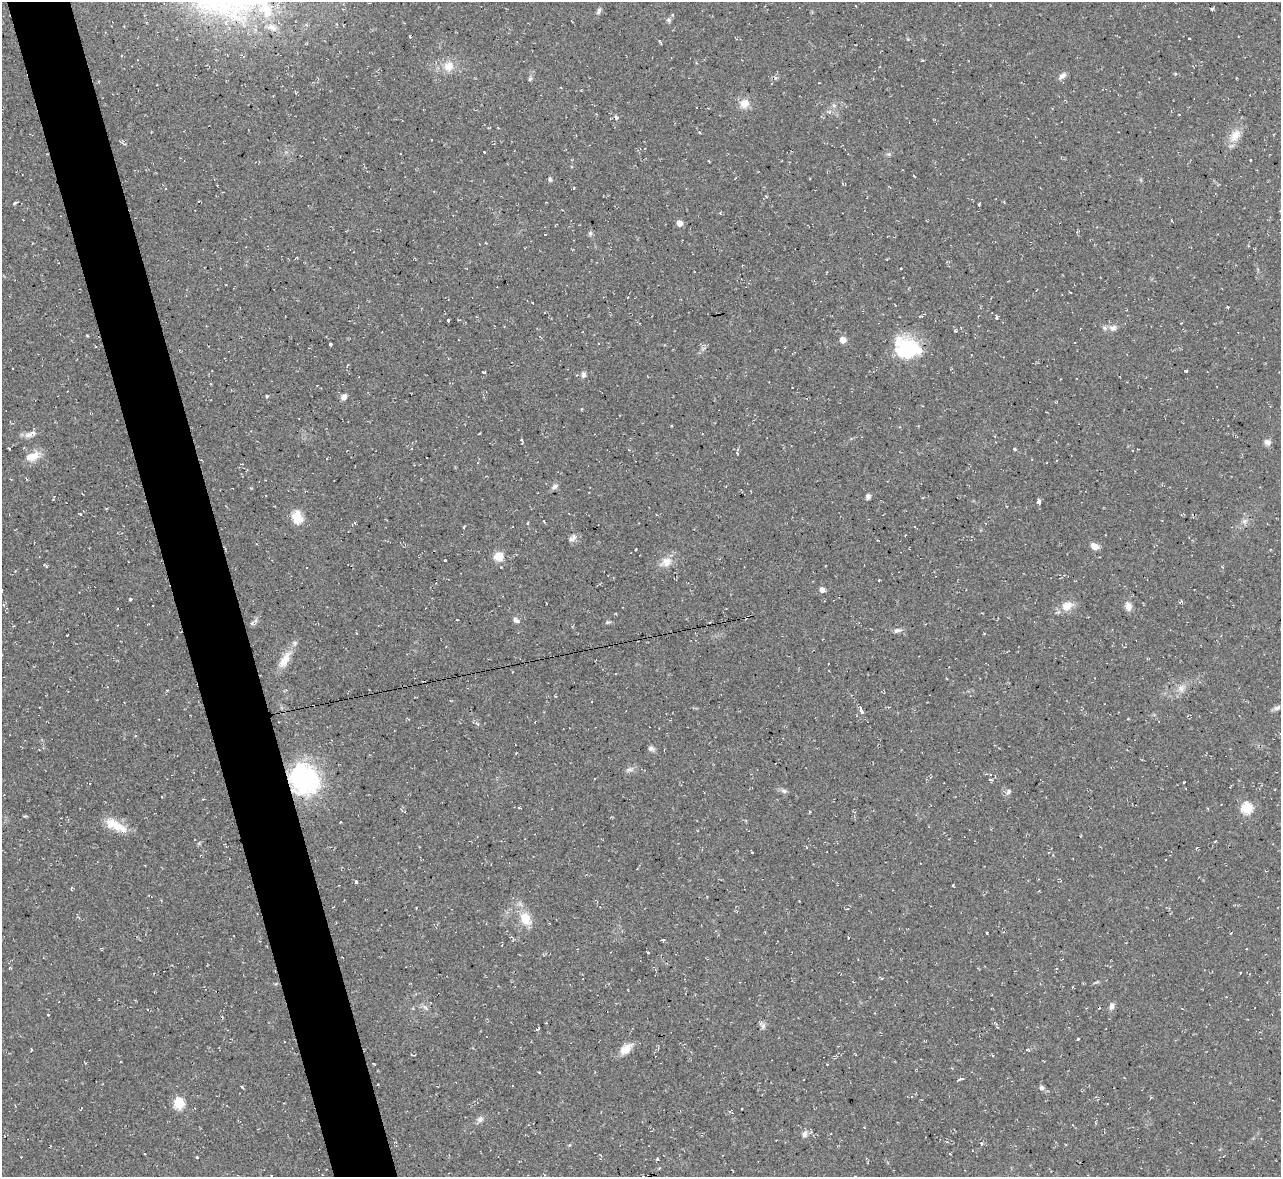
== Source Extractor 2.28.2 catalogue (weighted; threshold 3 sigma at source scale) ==
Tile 11 of 4 x 4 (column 3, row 3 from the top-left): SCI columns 2559-3837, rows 1315-2489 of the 5116 x 5098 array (HDU 1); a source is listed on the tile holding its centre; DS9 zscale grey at full resolution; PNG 1283 x 1179 px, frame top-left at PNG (2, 2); no overlay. Shown black and unused: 5% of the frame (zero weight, under 2 of 3 exposures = <1% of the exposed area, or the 3 px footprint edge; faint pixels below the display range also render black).
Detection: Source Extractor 2.28.2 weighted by HDU 2 'WHT'; one run over the whole footprint, this tile lists its part. Background 0.0913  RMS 0.01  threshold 0.0458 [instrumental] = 3 sigma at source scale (4.5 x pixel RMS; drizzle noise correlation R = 1.50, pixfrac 1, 0.05/0.05 arcsec/px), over >= 5 px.
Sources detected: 120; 9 cosmic-ray / hot-pixel residue — not listed; the other 111 listed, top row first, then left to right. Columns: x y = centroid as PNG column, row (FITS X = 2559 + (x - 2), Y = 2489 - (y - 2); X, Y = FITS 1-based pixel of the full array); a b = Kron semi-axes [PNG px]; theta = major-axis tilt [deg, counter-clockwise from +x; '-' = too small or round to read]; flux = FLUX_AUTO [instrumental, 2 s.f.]
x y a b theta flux
1212 9 4 3 - 2.1
599 11 10 5 67 2.7
669 20 7 5 20 2.1
272 27 15 8 -23 9
410 36 3 3 - 0.93
660 41 6 3 -55 1.3
922 61 4 3 - 0.95
449 66 14 12 36 13
1062 76 11 6 38 4.2
530 79 6 5 - 1.7
744 103 11 10 - 10
834 106 6 4 -20 1.6
829 112 6 4 19 1.7
616 117 5 4 - 2.4
1235 136 20 12 60 13
432 140 3 2 - 1.1
484 152 3 3 - 2.1
1251 160 3 2 - 1.5
550 179 5 5 - 1.7
574 188 5 3 - 0.85
766 196 4 3 - 0.85
1004 202 3 3 - 0.85
15 203 4 3 - 3.4
1171 220 3 2 - 0.74
679 223 5 4 - 9.4
590 233 7 5 70 1.7
1228 307 4 3 - 0.76
920 316 5 3 - 1
996 317 6 3 -82 1.2
448 320 3 3 - 2.3
1113 328 12 8 11 5.5
955 330 4 3 - 1.2
87 336 3 2 - 1.2
843 340 5 5 - 11
330 344 3 3 - 4.2
907 348 30 22 -17 60
1186 371 3 3 - 1.1
583 374 8 6 85 2.8
267 396 4 4 - 1.1
344 397 8 6 39 4.2
581 409 4 2 - 0.87
30 434 19 7 21 6
1267 442 8 6 -15 4.6
9 449 3 2 - 1.1
1014 449 3 3 - 1.2
737 453 3 2 - 1.2
32 456 20 10 23 13
555 486 8 6 45 3.1
868 496 6 6 - 2.8
1039 502 4 3 - 8.2
80 514 3 3 - 1
297 517 16 11 -77 15
1245 521 8 6 21 3.2
915 527 4 3 - 0.75
573 538 12 6 35 3.9
1094 546 8 6 -33 7.8
498 556 10 10 - 12
445 560 3 3 - 5.5
666 562 15 12 28 9.9
45 565 6 2 -30 1.1
879 580 2 2 - 0.91
822 590 5 4 - 6.5
2 591 4 3 - 5.1
130 599 3 3 - 5.7
1180 602 6 3 31 1.2
1067 606 16 12 33 11
1128 606 11 8 -71 6.4
516 620 9 6 -37 3.1
607 622 8 3 5 1.5
897 630 12 6 11 3.3
284 660 23 11 57 15
1181 688 10 8 -87 5.4
1277 708 9 6 22 2.9
861 711 10 4 -65 3.5
651 749 8 7 - 2.8
629 770 11 4 5 2.7
304 779 28 25 -57 130
990 779 5 3 - 1.3
784 791 9 6 -12 2.7
1008 792 7 6 - 2.6
1247 808 6 5 - 79
116 826 31 11 -25 19
752 852 3 2 - 0.79
356 882 3 3 - 3.1
953 885 4 3 - 0.77
525 919 17 12 -63 18
987 932 2 2 - 1.2
662 940 4 2 - 0.98
648 953 4 2 - 0.89
1240 973 3 2 - 0.72
881 978 6 3 -44 0.96
1112 1006 9 6 77 4.1
425 1007 9 5 -45 2.7
48 1015 3 2 - 0.67
222 1017 3 2 - 1.6
763 1026 7 6 - 2.7
537 1029 3 2 - 1.9
1078 1039 3 3 - 2.2
626 1049 16 9 40 11
1027 1049 4 3 - 1.8
31 1050 3 2 - 1.1
373 1063 3 2 - 1.1
961 1079 7 3 18 1.8
241 1086 3 3 - 2.2
1041 1088 7 6 - 2.7
179 1104 5 5 - 70
480 1119 9 7 78 3.6
804 1134 9 7 68 3.7
982 1143 4 3 - 1.1
197 1157 3 3 - 0.89
657 1159 4 3 - 1.1
Overlapping masked pixels (flux is a lower limit): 1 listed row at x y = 304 779
Isophote crosses this tile's border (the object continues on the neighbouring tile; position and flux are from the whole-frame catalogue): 1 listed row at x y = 2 591
Unlisted compact peaks at least as high as the median listed source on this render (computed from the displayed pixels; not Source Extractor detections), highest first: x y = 484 372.